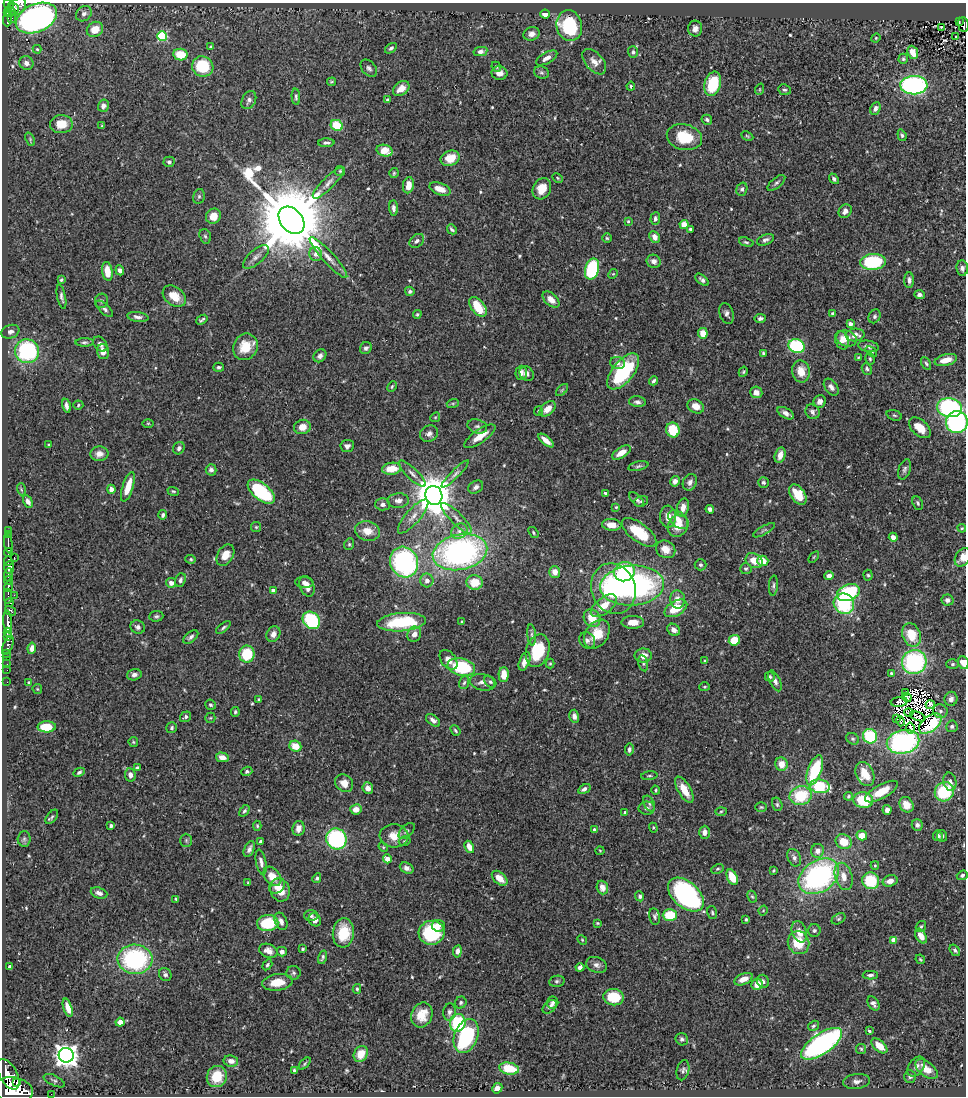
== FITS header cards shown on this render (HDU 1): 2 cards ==
NAXIS1  =                  964
NAXIS2  =                 1094

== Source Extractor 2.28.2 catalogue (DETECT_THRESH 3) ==
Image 964 x 1094 px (HDU 1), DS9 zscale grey, 1 PNG px = 1 image px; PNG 968 x 1098 px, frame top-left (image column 1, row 1094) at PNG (2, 3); each listed source drawn as its Kron ellipse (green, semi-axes under 4 px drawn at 4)
Background 0.453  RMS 0.021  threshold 0.063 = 3 sigma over >= 5 px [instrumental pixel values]
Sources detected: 572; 6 with non-positive FLUX_AUTO (blend fragments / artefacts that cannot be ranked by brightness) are neither listed nor drawn; of the other 566, the 500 brightest by FLUX_AUTO listed and drawn (66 fainter detections omitted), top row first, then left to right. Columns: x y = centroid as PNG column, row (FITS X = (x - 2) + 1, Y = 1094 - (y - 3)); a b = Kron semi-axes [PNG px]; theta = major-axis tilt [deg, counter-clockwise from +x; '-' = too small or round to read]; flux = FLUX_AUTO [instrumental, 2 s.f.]
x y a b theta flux
9 4 5 4 - 270
18 6 10 7 48 260
13 7 6 3 -47 150
7 12 3 3 - 68
11 12 5 4 - 65
84 14 8 7 - 5
545 14 5 4 - 10
12 18 2 2 - 4.7
36 18 22 14 24 630
7 19 7 3 87 89
959 22 3 2 - 17
963 24 7 5 -83 56
569 26 15 12 -76 100
942 27 4 2 - 2
95 29 8 7 - 18
695 29 8 7 - 7
532 34 8 6 19 7.6
162 36 5 5 - 110
955 37 3 3 - 3
876 38 5 4 - 1.5
210 47 3 3 - 1.5
391 48 7 4 37 3.1
37 49 4 4 - 1.9
480 52 7 4 11 5.3
633 52 6 5 - 3.4
913 52 7 5 -70 16
180 55 7 5 -10 30
547 58 12 5 29 8.9
903 59 5 4 - 2.1
594 62 15 8 -49 12
26 63 7 6 - 6.7
203 66 11 10 - 64
496 67 5 4 - 1.9
369 68 10 6 -50 4.6
499 73 8 7 - 8.5
541 73 8 6 -18 3.4
331 82 4 3 - 1.8
713 84 12 8 75 65
914 85 13 9 2 310
631 86 4 3 - 1.7
401 89 9 6 39 15
760 89 6 3 72 1.7
785 90 6 5 - 2.7
296 97 8 4 -86 2.8
249 100 9 6 63 5.5
387 100 4 4 - 2.7
103 106 6 5 - 7.1
875 108 7 4 67 4.3
707 120 5 5 - 3
61 124 11 9 1 23
337 125 6 5 - 51
102 126 4 3 - 1.5
902 135 6 4 -70 2.8
747 136 6 4 -26 1.8
684 137 18 12 -14 44
30 139 7 4 -67 2.1
326 143 8 4 1 3.6
385 151 8 6 -16 22
450 158 10 7 22 26
169 162 5 5 - 3.1
340 171 5 5 - 2
394 173 5 5 - 2
557 178 6 4 -29 1.7
834 179 6 4 -50 3.4
328 183 21 6 45 9.1
776 183 11 5 40 3.5
408 185 8 5 81 15
440 189 11 6 -20 15
542 189 11 9 63 24
742 189 7 5 72 3.4
199 196 7 6 - 2.9
393 208 7 4 -84 4.5
845 211 7 6 - 6.9
213 216 8 7 - 18
655 219 6 5 - 4.2
291 220 15 11 -50 22000
628 221 3 3 - 1.8
684 224 4 4 - 15
452 229 5 3 - 2.6
690 229 3 3 - 2.4
205 236 7 5 -72 2.8
655 237 6 5 - 9.4
607 238 5 5 - 2
765 240 9 5 21 4.3
417 241 8 6 40 4.7
746 242 7 4 -16 2.5
316 254 7 6 - 6.8
256 257 16 7 41 8.4
328 257 27 6 -47 14
654 261 7 6 - 7.2
873 262 13 8 5 110
962 268 8 6 -85 4.9
592 269 11 7 75 130
120 270 5 4 - 6
107 271 9 5 -81 23
613 274 5 4 - 1.7
61 280 4 3 - 2.1
702 280 8 4 -40 4.2
909 280 8 5 88 5.1
410 291 5 4 - 3.3
919 295 5 4 - 4.6
174 296 13 9 -40 22
61 297 12 4 -78 4.3
551 300 10 6 -43 11
102 301 7 6 - 3.4
478 307 11 6 -52 46
105 309 10 5 -44 4.1
417 314 4 4 - 1.9
727 314 11 7 -72 5.3
833 314 4 3 - 4.1
875 316 7 5 59 3.3
138 317 11 4 -8 5.4
760 318 5 4 - 4.2
202 320 6 3 38 2.7
850 324 4 4 - 4.4
10 332 9 6 19 4.9
703 333 5 5 - 19
855 335 9 6 4 9.3
846 338 10 8 -16 13
842 340 9 6 -71 9.8
84 342 9 4 1 3.1
100 344 8 6 -48 6
797 346 8 7 - 120
869 346 10 5 -10 4.9
245 347 13 12 - 32
366 348 6 5 - 4.5
27 351 12 12 - 150
103 352 8 6 -75 11
871 352 6 4 -41 2.5
763 353 4 3 - 2.4
320 356 7 5 47 5.8
858 357 4 3 - 1.6
870 359 6 4 -75 2
946 360 11 5 14 18
617 363 7 6 - 4.9
926 363 7 4 -62 2.5
219 367 5 4 - 2.8
867 369 6 5 - 3
623 371 21 10 51 110
801 371 11 8 -78 22
743 372 5 4 - 2.1
521 373 7 5 88 6.2
527 374 8 6 -45 4.9
654 381 5 3 - 2.7
392 387 6 4 63 1.9
831 387 9 6 -53 7.6
562 390 7 4 45 2.2
756 392 6 6 - 10
820 401 6 6 - 5.9
637 402 8 5 -5 4.8
453 403 6 4 18 2.1
78 405 5 4 - 2.1
66 406 7 3 -78 5.2
696 406 9 6 -29 13
949 408 12 9 -10 180
548 409 9 6 43 15
538 411 5 4 - 1.6
812 412 8 6 -53 4.3
786 413 9 5 -29 7.3
894 415 8 5 -18 2.6
435 417 5 4 - 1.6
957 422 11 11 - 200
148 423 6 4 0 1.6
477 426 10 7 -16 4.5
302 427 8 7 - 13
920 428 13 7 -42 22
673 430 7 6 - 50
429 434 9 8 - 6.5
480 436 18 6 35 18
546 440 9 4 -40 11
48 445 4 3 - 1.5
347 446 7 6 - 5.4
179 448 6 5 - 4.7
621 453 10 5 32 15
99 454 9 7 5 9.3
780 455 8 5 75 13
638 466 10 4 14 3.4
391 469 9 6 7 27
905 469 11 6 72 4.4
211 470 6 5 - 4.2
412 474 18 5 -44 7.3
455 474 18 4 45 6.4
675 481 5 4 - 6.3
690 482 8 6 65 6.2
763 482 5 5 - 2.8
128 487 15 5 72 27
476 487 8 6 32 5.4
21 489 6 4 -72 1.7
111 489 4 4 - 7.6
173 491 6 4 -17 1.9
261 492 16 8 -39 120
605 493 4 3 - 1.9
434 495 9 8 - 4300
798 495 11 7 -54 32
637 500 9 5 -45 4
398 501 10 7 4 7.8
641 501 7 5 22 2.6
28 502 7 4 -61 5.3
918 503 7 5 -65 2.7
382 504 7 6 - 5.5
616 507 4 4 - 1.7
683 508 9 5 78 12
710 509 4 4 - 5.3
163 515 5 4 - 3.4
413 516 21 7 49 13
668 517 11 8 88 14
456 518 20 6 -45 11
678 520 12 7 -39 14
612 525 10 6 -6 17
678 526 11 9 55 20
256 527 5 5 - 1.7
962 528 4 4 - 1.5
764 530 12 3 29 2.7
8 531 3 3 - 27
367 531 13 9 -14 17
459 531 8 7 - 7.1
639 532 20 9 -37 52
533 533 6 4 -55 2
8 534 3 2 - 14
893 537 4 4 - 8.6
8 544 9 3 -80 440
349 544 6 4 69 2.3
666 549 10 8 -32 14
8 552 4 3 - 330
460 552 27 17 11 410
225 555 11 8 60 18
14 557 3 2 - 8.9
814 557 6 3 53 1.8
963 557 10 7 58 13
191 559 5 4 - 1.9
8 561 5 3 - 190
754 561 9 7 -31 19
763 561 5 5 - 21
404 562 16 14 -65 240
700 565 6 5 - 3.1
9 568 6 5 - 680
746 569 6 5 - 2.7
555 572 6 5 - 12
624 572 10 9 - 82
8 575 6 3 84 93
868 575 5 4 - 2.1
829 576 5 4 - 8.8
8 580 4 2 - 45
180 580 7 5 68 3.8
427 580 7 6 - 7
304 582 9 5 -4 5.3
475 582 8 7 - 28
171 583 5 4 - 6.3
632 585 32 20 4 340
8 586 6 3 75 230
307 586 10 7 -70 9.8
773 586 10 4 85 3.2
613 589 26 22 -68 140
273 591 4 4 - 6.5
848 593 12 8 22 110
14 595 4 2 - 10
8 596 7 3 -89 160
678 599 9 7 -83 13
947 600 6 5 - 5.3
9 603 4 4 - 150
844 604 10 10 - 100
604 606 15 8 38 21
676 608 12 7 30 34
10 611 6 3 -31 140
156 616 7 5 4 2.8
592 618 9 8 - 25
311 620 9 8 - 110
8 621 11 4 -87 640
462 621 4 3 - 1.6
402 622 24 9 4 92
633 622 11 6 0 13
138 627 7 6 - 5
223 627 9 4 38 2.9
674 630 7 5 -35 8.2
8 632 5 4 - 530
273 634 8 6 65 8.1
414 634 8 6 61 9.5
597 634 16 11 54 30
532 635 10 4 -85 3.7
911 635 12 9 -69 37
8 636 4 3 - 180
191 637 9 5 38 4.1
587 640 8 7 - 4.9
734 640 6 5 - 44
8 645 10 4 68 81
32 648 6 4 82 8.4
538 651 16 11 72 68
7 653 2 2 - 7.1
247 654 8 7 - 57
643 656 9 7 0 13
7 657 2 2 - 7.6
449 660 11 7 -52 11
525 661 9 5 69 14
705 661 4 3 - 1.7
914 662 12 12 - 180
550 663 5 4 - 1.6
643 663 8 4 -77 3
963 663 6 5 - 14
7 664 2 2 - 7.2
952 664 6 5 - 2.6
461 667 14 8 -12 100
7 670 2 2 - 5.4
891 673 4 3 - 2.2
134 675 7 5 15 5.4
504 675 7 5 -89 18
770 677 5 4 - 2.9
775 681 11 5 -65 6.5
7 682 2 2 - 5.9
482 682 13 8 -14 8.4
490 682 7 5 -42 2.9
29 683 4 3 - 1.9
464 683 7 5 70 3.1
705 687 5 4 - 1.8
37 689 5 4 - 1.5
905 692 3 2 - 1.5
907 697 5 3 - 3.2
259 699 4 3 - 2.1
951 699 7 6 - 6.5
899 702 8 5 7 2.7
210 705 5 5 - 2.6
930 705 4 3 - 2.9
940 711 7 6 - 2.9
235 712 5 4 - 2.4
909 713 4 2 - 1.5
574 716 6 5 - 5
918 716 8 3 -25 2.8
186 717 6 5 - 3.1
210 718 5 5 - 1.9
897 718 2 2 - 1.6
433 720 8 5 -37 5.6
900 721 5 3 - 4
930 724 13 7 38 52
952 726 6 5 - 3.5
47 727 9 5 2 34
172 728 6 5 - 3
910 728 5 4 - 4.4
455 731 6 4 -51 2.2
870 736 7 7 - 79
853 739 7 5 -30 2.5
133 742 5 4 - 1.7
903 742 16 11 12 260
295 746 6 5 - 20
629 749 6 4 80 4
222 757 6 4 -14 10
781 764 7 6 - 16
137 768 4 4 - 3.9
815 770 16 7 70 75
247 771 5 4 - 3.3
79 772 6 4 27 2.6
865 774 12 8 -65 32
130 775 7 5 -81 7.2
649 776 8 4 6 2.5
950 782 9 6 -77 6
344 783 9 8 - 15
820 786 10 6 -7 77
368 788 6 5 - 7.4
584 789 7 4 32 4.5
656 790 5 3 - 1.9
684 790 15 6 -60 21
881 791 18 7 29 24
944 792 10 9 - 73
801 796 11 9 14 60
848 796 4 4 - 1.9
863 800 10 8 -7 52
649 804 8 5 -63 3.4
777 804 7 5 -75 2.8
906 805 8 6 -56 16
761 807 6 4 0 2
647 808 8 6 1 4.2
356 809 6 5 - 14
887 810 5 4 - 5.9
244 811 6 4 56 2.9
721 811 6 4 2 1.9
625 812 4 3 - 2.4
52 817 8 4 51 2.7
917 825 5 5 - 4.3
111 826 4 3 - 5.1
257 826 5 4 - 1.8
298 828 7 6 - 12
653 828 5 4 - 1.6
594 830 4 3 - 4.3
407 831 10 5 44 3.6
704 832 6 5 - 7
862 835 5 5 - 19
394 836 14 11 -4 19
938 836 5 5 - 3.7
942 836 5 5 - 3.2
24 839 8 6 88 3
336 839 10 10 - 180
186 840 6 5 - 2.5
260 841 4 3 - 2.5
405 841 6 4 15 2.1
844 842 8 7 - 26
383 847 5 4 - 1.9
469 847 6 4 -62 13
249 849 8 5 65 5.6
600 851 4 4 - 1.5
818 851 7 6 - 8.7
794 858 9 6 -66 5.2
387 859 4 4 - 17
261 862 13 5 -79 6.1
875 865 4 4 - 1.5
407 868 7 5 -27 5.7
718 869 6 4 26 2.4
774 871 3 3 - 1.9
962 875 6 4 21 3.2
272 876 11 7 -50 18
819 876 22 15 34 290
844 876 14 8 -75 14
732 877 8 5 -65 31
317 878 5 4 - 2.7
500 878 9 5 -42 15
871 881 9 8 - 65
890 881 8 5 16 10
248 883 3 2 - 1.5
277 886 9 6 44 10
602 887 7 5 -71 12
280 890 11 9 -71 20
99 893 8 5 -19 5.9
686 895 21 13 -42 270
640 896 5 4 - 3.2
752 897 6 4 -62 2.1
176 899 4 3 - 2.1
763 910 5 4 - 1.8
712 912 7 4 -74 2.5
670 915 7 6 - 50
311 916 7 5 -1 3
654 917 8 5 -79 3.6
746 919 3 3 - 2.3
838 919 7 5 31 2.4
315 920 7 6 - 7.4
281 921 9 6 -66 7.6
268 923 11 8 9 64
597 923 4 3 - 1.6
438 926 6 6 - 8.7
921 926 6 4 55 2.3
814 930 6 6 - 3.5
799 932 11 7 -71 15
343 933 14 10 84 42
431 933 13 12 - 110
921 936 8 5 -59 16
582 940 5 4 - 1.7
893 940 4 4 - 23
798 943 11 10 - 38
303 949 3 3 - 2.2
955 950 6 4 -54 3
268 951 9 6 -23 9.9
457 951 6 4 80 7.3
282 952 5 5 - 6.7
323 957 7 3 72 2.5
135 959 17 14 -2 180
920 959 5 3 - 1.8
267 965 6 4 57 2.5
596 965 10 7 -19 6.6
10 967 4 3 - 5.6
580 967 4 4 - 5.2
294 973 7 7 - 3.5
165 974 7 6 - 3.8
870 975 7 4 2 4
744 979 10 5 22 13
557 981 8 5 10 2.9
763 981 7 6 - 5.2
277 982 15 8 7 26
757 984 6 5 - 18
357 989 5 4 - 1.9
614 997 10 8 -7 46
461 1003 6 5 - 3.1
553 1003 6 5 - 4
873 1003 8 5 -56 5.9
550 1007 8 5 39 5
68 1008 9 4 -73 12
449 1012 9 6 83 4.8
422 1015 13 10 68 22
120 1022 4 4 - 11
458 1023 9 7 72 87
813 1026 6 4 32 2.6
869 1031 4 3 - 2.5
466 1036 17 11 69 130
682 1039 6 6 - 4
822 1044 24 10 34 360
879 1046 9 5 -41 22
861 1049 5 5 - 2.4
361 1054 8 6 61 21
66 1055 7 7 - 1200
231 1061 7 5 -9 7.4
305 1064 7 3 46 1.9
916 1066 11 7 53 7.2
509 1069 10 6 -12 44
926 1069 13 7 -38 18
683 1070 10 6 75 3.8
294 1071 4 3 - 2.9
8 1074 17 9 -61 1900
910 1076 6 6 - 3.8
217 1077 11 10 - 33
54 1081 11 5 -26 3.9
857 1081 14 7 7 7.5
17 1082 4 3 - 280
497 1088 5 4 - 8.2
13 1090 20 12 -10 5100
51 1094 2 2 - 5
At the frame edge (FLAGS 8, measured only in part): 4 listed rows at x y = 9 4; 963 24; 963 557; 963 663
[66 fainter detections neither listed nor drawn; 6 non-positive-flux detections neither listed nor drawn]